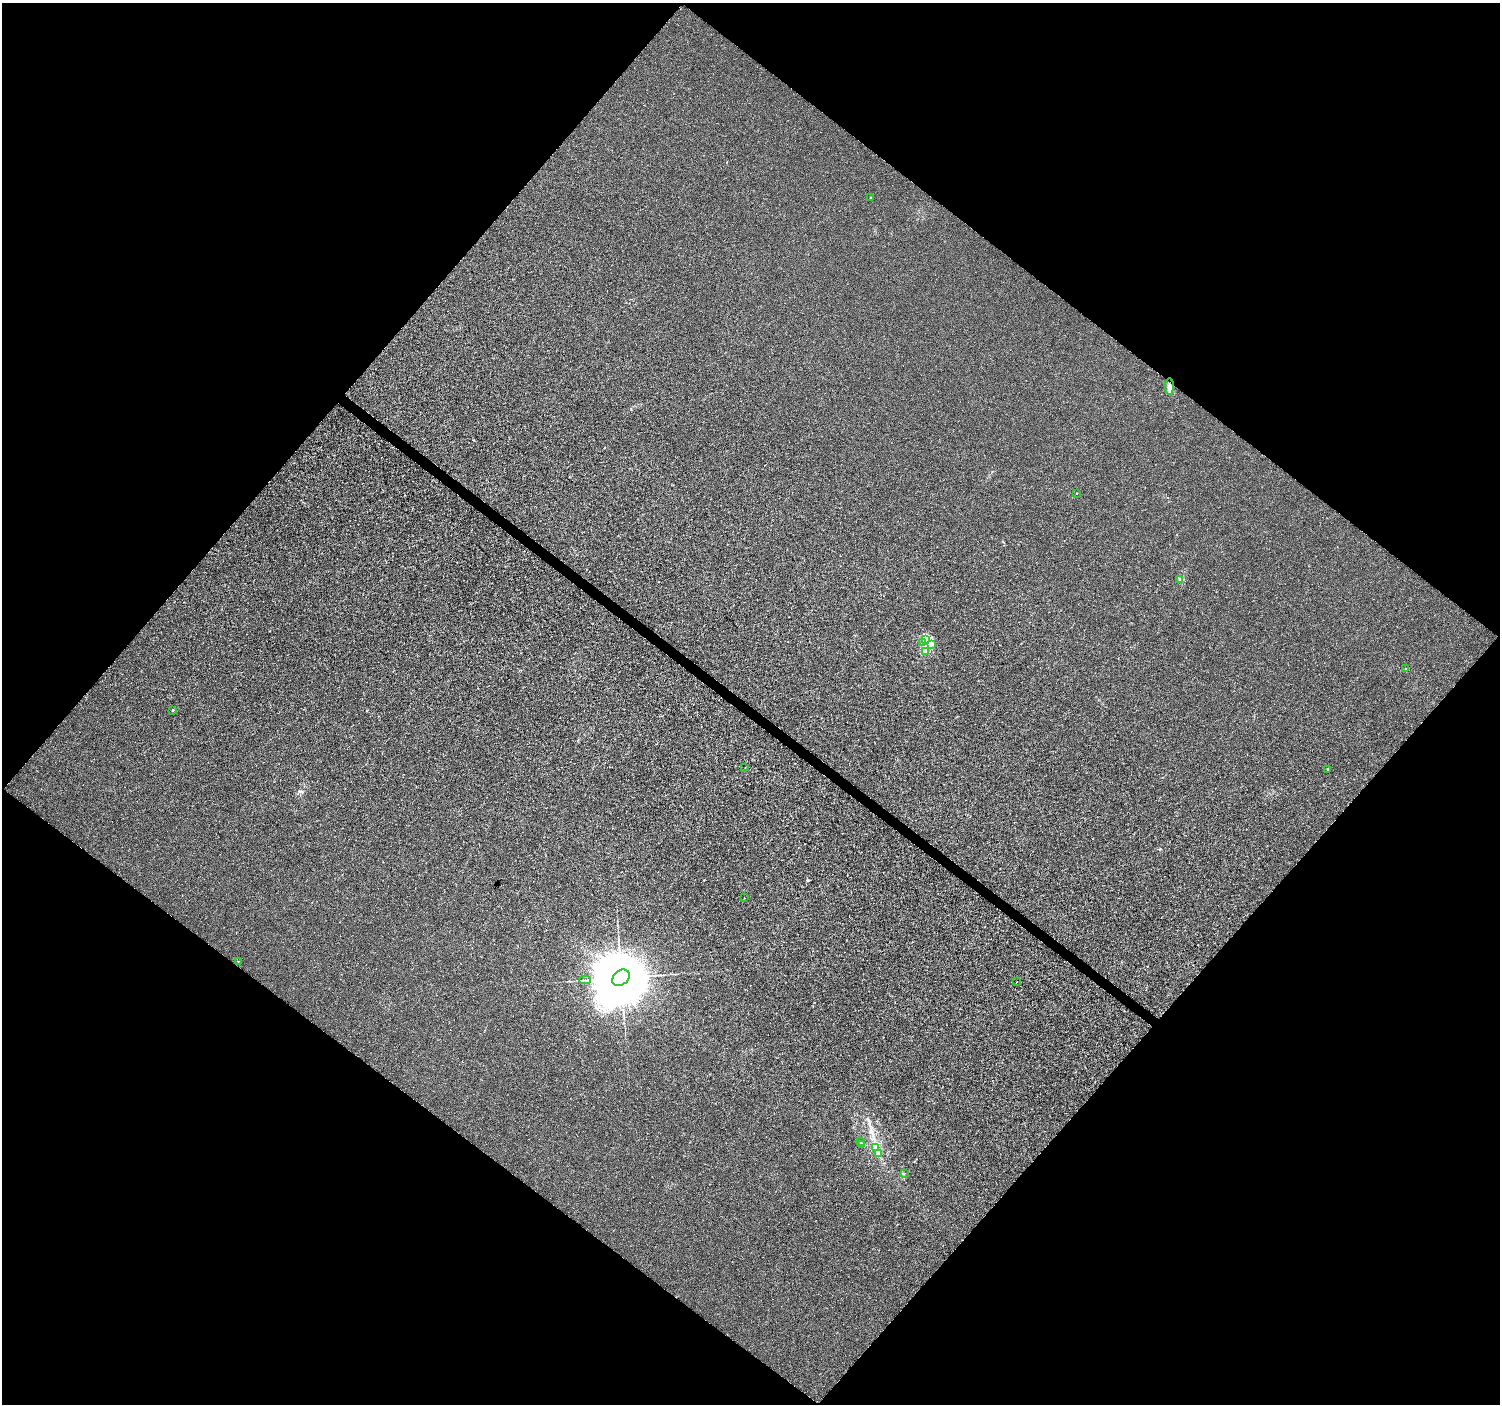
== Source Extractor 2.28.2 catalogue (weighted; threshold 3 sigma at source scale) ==
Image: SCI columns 10-5999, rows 244-5851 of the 6002 x 6028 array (HDU 1 of 3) = the unmasked area's bounding box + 8 px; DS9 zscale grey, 4 x 4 block average (1 PNG px = mean of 4 x 4 image px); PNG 1502 x 1406 px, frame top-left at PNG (2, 3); each listed source drawn as its Kron ellipse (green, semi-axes under 4 px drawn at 4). Shown black and unused: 50% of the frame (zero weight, under 3 of 4 exposures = <1% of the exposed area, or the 3 px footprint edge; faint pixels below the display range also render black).
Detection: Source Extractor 2.28.2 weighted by HDU 2 'WHT'. Background 7.00e-05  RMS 0.0018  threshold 0.00813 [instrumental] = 3 sigma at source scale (4.5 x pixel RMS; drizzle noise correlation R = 1.50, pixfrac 1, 0.0396/0.0396 arcsec/px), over >= 5 px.
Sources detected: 25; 1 inside a brighter object's white glare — neither listed nor drawn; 2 inside a brighter listed object's ellipse — not listed separately; the other 22 listed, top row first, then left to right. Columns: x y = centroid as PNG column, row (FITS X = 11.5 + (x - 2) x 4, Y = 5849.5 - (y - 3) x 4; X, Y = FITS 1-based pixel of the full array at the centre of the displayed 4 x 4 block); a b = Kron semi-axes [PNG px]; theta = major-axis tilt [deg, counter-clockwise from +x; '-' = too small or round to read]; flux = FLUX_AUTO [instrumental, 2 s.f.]
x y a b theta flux
870 198 2 2 - 0.42
1169 386 8 3 89 6.4
1077 493 2 2 - 0.73
1180 579 2 2 - 0.47
926 640 2 2 - 51
923 642 2 2 - 3.3
932 644 2 2 - 4.5
926 651 2 2 - 12
1405 669 2 2 - 0.48
173 710 2 2 - 2.1
745 768 2 2 - 0.24
1328 769 2 2 - 0.78
744 898 2 2 - 0.5
238 961 2 2 - 0.31
621 978 9 7 38 16000
585 980 6 2 0 1.1
1017 981 2 2 - 0.17
860 1142 2 2 - 0.42
862 1144 3 2 - 0.76
875 1147 4 3 - 2.2
878 1154 4 2 - 1.5
904 1173 2 2 - 0.35
Diffuse or blended objects may show on this block-average render without a row.